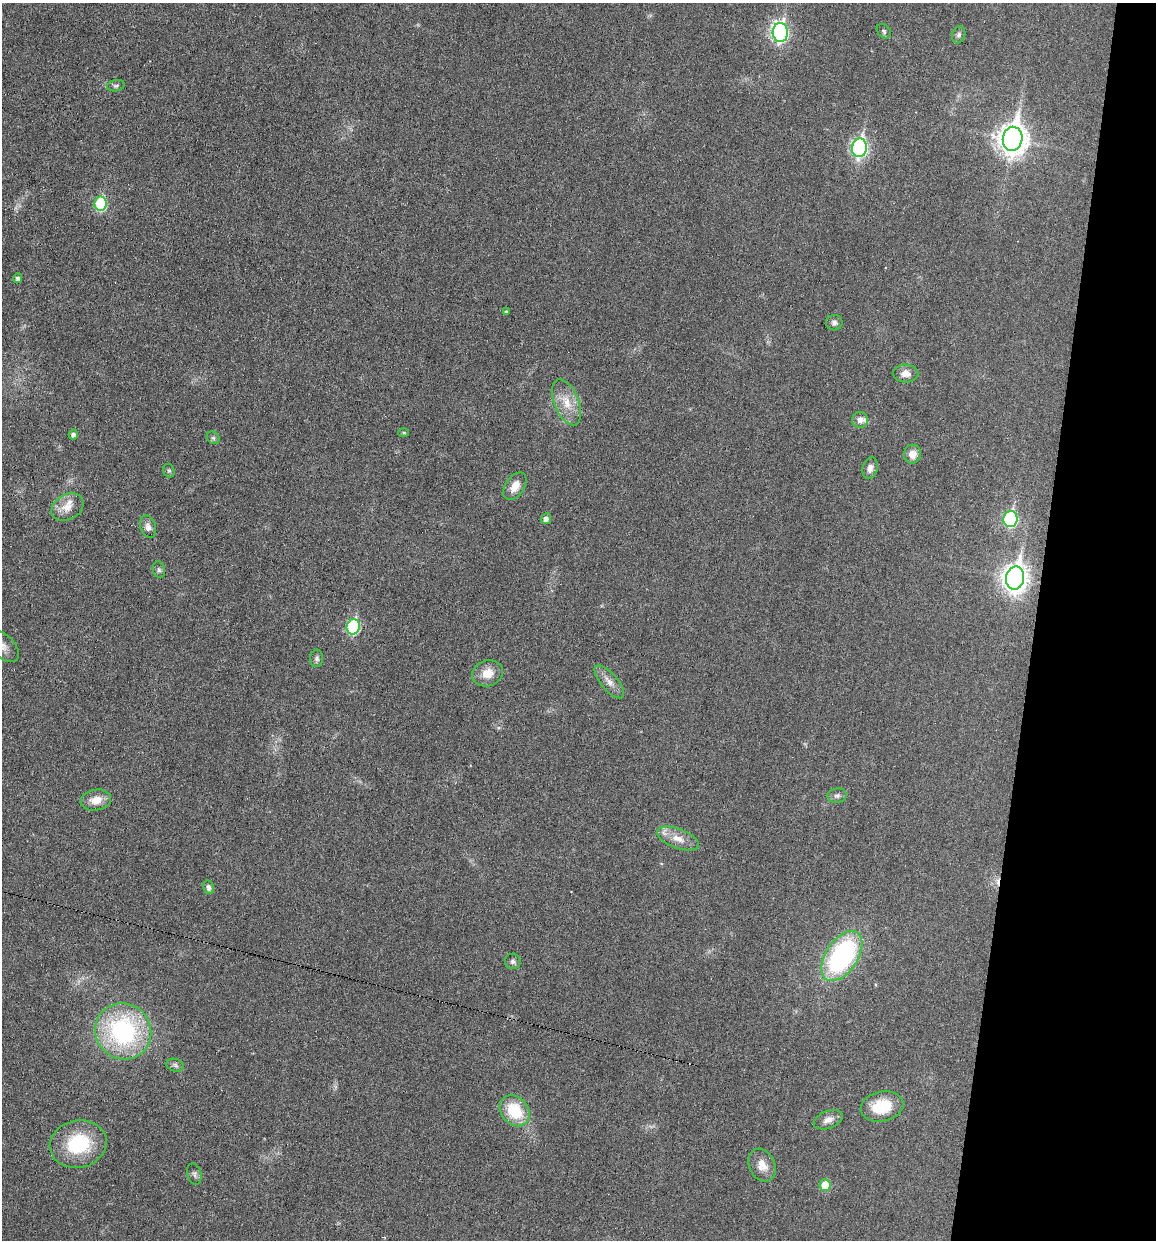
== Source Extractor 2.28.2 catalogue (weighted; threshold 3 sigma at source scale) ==
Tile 8 of 4 x 4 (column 4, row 2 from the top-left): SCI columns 3577-4730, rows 2476-3713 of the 4970 x 4950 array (HDU 1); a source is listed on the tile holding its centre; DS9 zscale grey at full resolution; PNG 1158 x 1242 px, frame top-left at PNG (2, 3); each listed source drawn as its Kron ellipse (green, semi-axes under 4 px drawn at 4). Shown black and unused: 11% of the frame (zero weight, under 3 of 6 exposures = <1% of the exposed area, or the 3 px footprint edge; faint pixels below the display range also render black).
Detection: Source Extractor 2.28.2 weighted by HDU 2 'WHT'; one run over the whole footprint, this tile lists its part. Background 0.0336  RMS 0.004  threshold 0.0165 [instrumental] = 3 sigma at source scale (4.09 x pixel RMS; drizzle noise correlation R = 1.36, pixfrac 0.8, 0.05/0.05 arcsec/px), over >= 5 px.
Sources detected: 48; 1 cosmic-ray / hot-pixel residue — neither listed nor drawn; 1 inside a brighter listed object's ellipse — not listed separately; the other 46 listed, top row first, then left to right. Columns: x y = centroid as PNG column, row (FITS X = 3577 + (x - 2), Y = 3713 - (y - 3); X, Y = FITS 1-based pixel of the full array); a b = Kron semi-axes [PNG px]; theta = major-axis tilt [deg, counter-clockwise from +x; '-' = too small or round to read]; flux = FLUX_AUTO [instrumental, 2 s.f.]
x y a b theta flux
884 31 8 6 -49 0.87
780 32 9 7 90 100
959 35 9 6 71 1.1
116 86 9 5 10 0.87
1013 139 12 10 81 480
859 148 9 7 80 96
101 204 7 6 - 29
17 278 5 4 - 1
506 312 4 3 - 0.6
834 323 8 7 - 1.3
906 374 12 9 -2 3.1
567 402 24 12 -68 7.1
860 420 8 8 - 2
404 433 5 4 - 0.52
73 434 5 4 - 1.4
213 438 7 5 -44 0.72
912 454 9 8 - 3.6
870 468 11 7 75 1.9
169 471 7 5 -73 0.72
515 486 15 9 57 4.3
67 507 17 12 29 4.9
546 519 5 5 - 1.6
1010 519 8 7 - 53
148 527 11 7 -74 2
159 570 8 6 -75 1
1015 578 11 9 79 330
353 627 8 6 77 39
2 645 21 11 -42 4.1
316 658 9 6 86 1.1
488 673 15 13 19 5.2
609 682 20 8 -50 3.1
837 796 9 7 7 1.3
96 800 15 10 10 4.8
678 838 22 9 -20 4.7
209 887 7 5 -76 1.3
842 956 28 16 56 62
513 961 8 7 - 1.2
123 1031 29 27 -44 55
175 1065 9 6 -17 0.97
882 1106 22 15 13 12
515 1111 17 13 -49 15
828 1120 15 8 21 2.8
78 1144 29 23 12 23
762 1165 17 13 -64 4.5
194 1174 11 7 -74 1.1
825 1185 6 5 - 8
Isophote crosses this tile's border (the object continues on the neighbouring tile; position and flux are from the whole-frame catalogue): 1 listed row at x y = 2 645